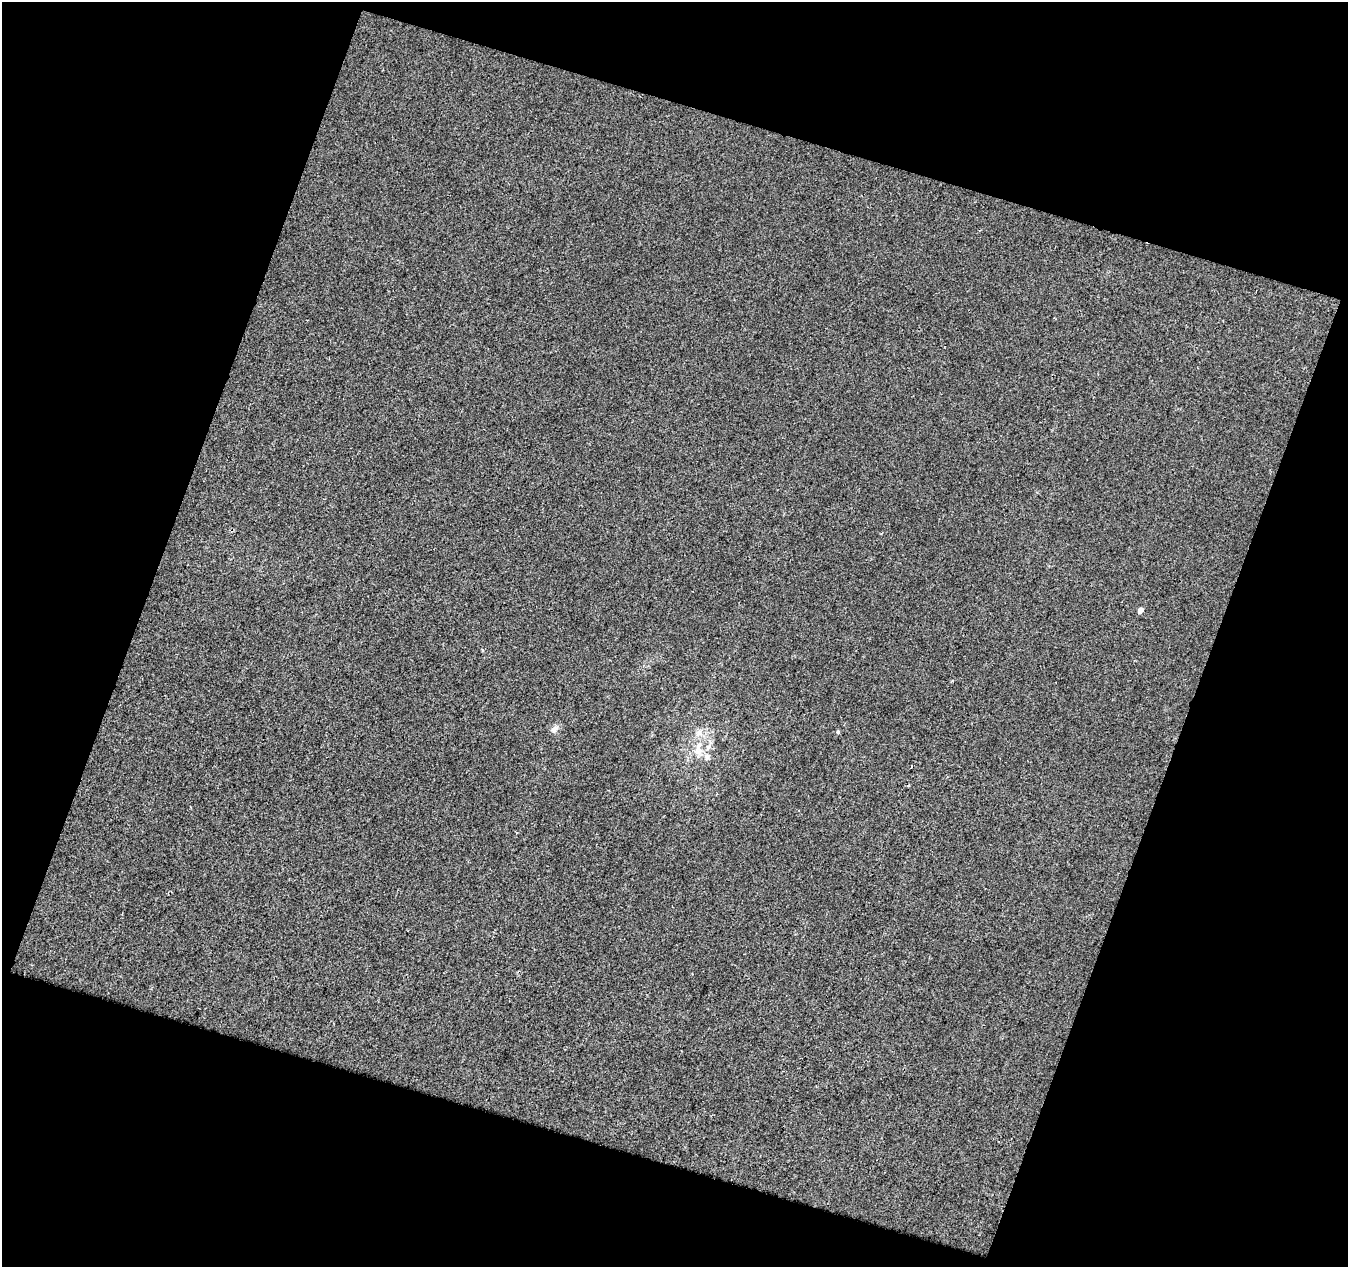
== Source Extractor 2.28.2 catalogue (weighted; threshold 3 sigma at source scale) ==
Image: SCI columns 4024-5369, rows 3164-4428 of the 5369 x 5527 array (HDU 1 of 3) = the unmasked area's bounding box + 8 px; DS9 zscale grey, full resolution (1 PNG px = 1 image px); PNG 1350 x 1269 px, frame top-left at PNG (2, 2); no overlay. Shown black and unused: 39% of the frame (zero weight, under 2 of 3 exposures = <1% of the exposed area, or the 3 px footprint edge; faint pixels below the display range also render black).
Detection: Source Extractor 2.28.2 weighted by HDU 2 'WHT'. Background 0.00529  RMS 0.006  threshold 0.0269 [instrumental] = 3 sigma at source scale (4.5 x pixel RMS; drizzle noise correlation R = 1.50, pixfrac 1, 0.0396/0.0396 arcsec/px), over >= 5 px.
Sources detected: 7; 1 cosmic-ray / hot-pixel residue — not listed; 1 inside a brighter listed object's ellipse — not listed separately; the other 5 listed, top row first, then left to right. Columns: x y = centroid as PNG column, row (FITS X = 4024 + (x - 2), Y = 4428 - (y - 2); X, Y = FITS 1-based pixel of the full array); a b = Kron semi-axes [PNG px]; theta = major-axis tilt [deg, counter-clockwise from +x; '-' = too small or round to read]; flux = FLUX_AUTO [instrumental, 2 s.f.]
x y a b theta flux
1140 610 5 4 - 3.7
555 729 11 7 38 2.6
838 732 4 3 - 1.1
699 746 14 8 73 5.5
707 756 8 7 - 2.3